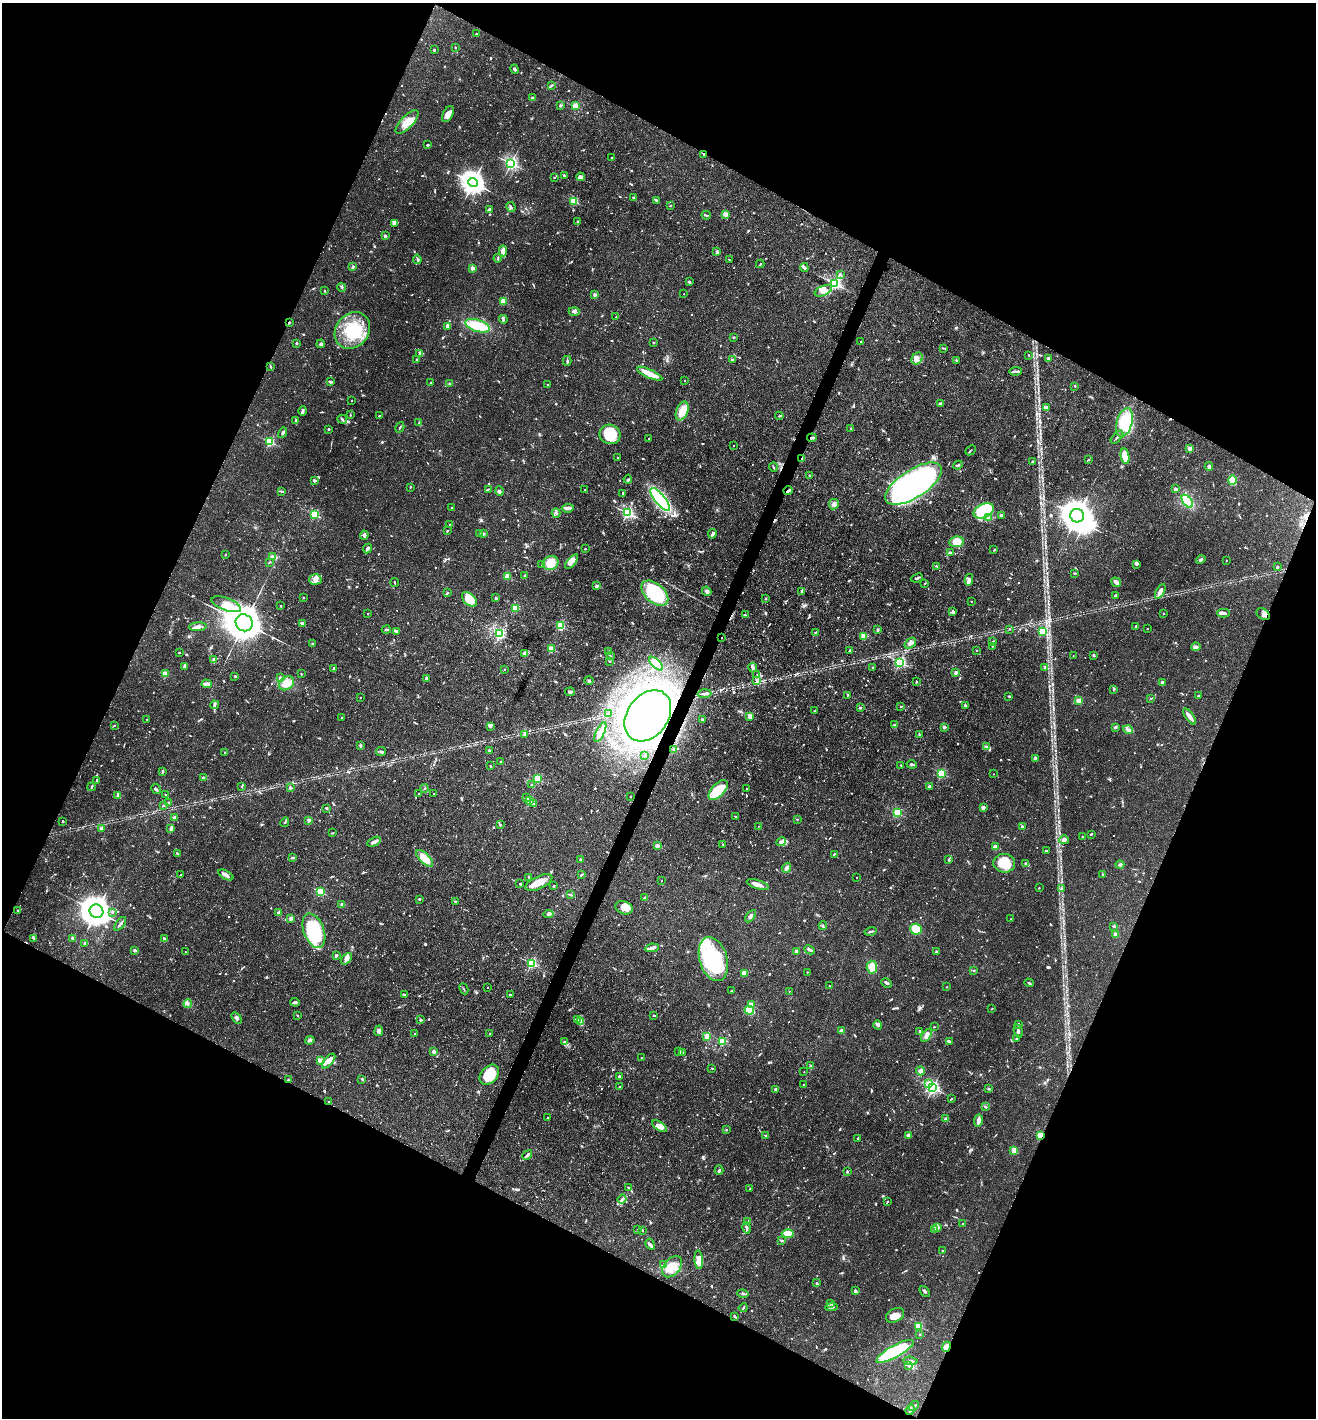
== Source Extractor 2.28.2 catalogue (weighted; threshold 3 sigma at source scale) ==
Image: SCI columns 141-5396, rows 1-5663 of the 5674 x 5663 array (HDU 1 of 3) = the unmasked area's bounding box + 8 px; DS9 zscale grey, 4 x 4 block average (1 PNG px = mean of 4 x 4 image px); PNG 1318 x 1420 px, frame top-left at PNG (2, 3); each listed source drawn as its Kron ellipse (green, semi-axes under 4 px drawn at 4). Shown black and unused: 45% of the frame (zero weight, under 3 of 5 exposures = <1% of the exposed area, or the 3 px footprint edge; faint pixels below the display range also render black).
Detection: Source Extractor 2.28.2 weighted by HDU 2 'WHT'. Background 0.0534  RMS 0.0049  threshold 0.0221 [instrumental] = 3 sigma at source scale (4.5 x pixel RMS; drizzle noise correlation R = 1.50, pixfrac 1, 0.05/0.05 arcsec/px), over >= 5 px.
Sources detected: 1387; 10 too faint to see at this stretch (4 x 4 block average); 21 inside a brighter object's white glare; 9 cosmic-ray / hot-pixel residue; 1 long thin detection or spike segment (spike, bleed or trail) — neither listed nor drawn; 40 coinciding with a brighter row at this scale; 71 inside a brighter listed object's ellipse — not listed separately; of the other 1235, all 500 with FLUX_AUTO >= 2.4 (the completeness limit of this list) listed and drawn (735 fainter detections not listed), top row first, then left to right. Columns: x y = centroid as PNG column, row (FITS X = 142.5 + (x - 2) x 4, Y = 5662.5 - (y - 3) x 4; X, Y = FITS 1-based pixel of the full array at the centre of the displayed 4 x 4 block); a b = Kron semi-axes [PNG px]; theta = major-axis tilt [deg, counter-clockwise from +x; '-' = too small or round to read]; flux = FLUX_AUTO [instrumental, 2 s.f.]
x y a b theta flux
476 34 2 2 - 12
455 48 2 2 - 3.8
434 50 4 2 - 3.2
514 69 5 2 - 4.9
551 85 4 2 - 4.5
532 98 3 2 - 4.2
560 106 3 2 - 2.5
575 106 2 2 - 140
448 114 8 5 62 25
407 122 15 6 46 44
428 145 3 2 - 4.8
704 154 2 2 - 8
611 158 3 2 - 2.5
511 163 2 2 - 830
565 176 3 2 - 6.4
554 177 3 2 - 2.8
580 177 4 3 - 6.5
473 183 5 4 - 2600
634 198 3 2 - 4.8
656 200 4 2 - 4.6
574 201 2 2 - 200
670 205 2 2 - 3.5
511 207 5 2 - 5
489 209 3 2 - 7.7
725 214 4 3 - 12
706 215 5 2 - 4.3
578 222 3 2 - 2.9
394 223 3 2 - 9.7
385 236 2 2 - 30
503 251 5 4 - 16
717 252 4 2 - 4.5
498 258 4 2 - 4.1
417 259 5 3 - 6.3
729 259 2 2 - 3.9
760 264 4 2 - 2.7
353 267 3 2 - 8.2
804 267 5 2 - 11
472 268 2 2 - 46
840 275 3 2 - 2.9
689 282 2 2 - 8
835 283 2 2 - 640
342 287 4 3 - 4.8
325 290 3 2 - 2.8
823 291 9 5 24 21
684 294 2 2 - 3.1
595 295 2 2 - 37
503 301 2 2 - 120
574 311 5 3 - 8.5
616 317 2 2 - 3
503 319 4 2 - 3.8
289 323 3 2 - 2.8
447 326 2 2 - 51
477 326 12 6 -17 110
352 330 19 16 52 160
734 337 3 2 - 2.7
860 342 2 2 - 2.5
297 343 2 2 - 11
653 343 2 2 - 2.4
321 344 4 3 - 5.5
943 348 3 2 - 2.9
420 354 4 2 - 5
1029 355 2 2 - 2.4
417 359 2 2 - 8.4
917 359 6 5 - 15
1049 359 2 2 - 59
732 360 4 3 - 6
567 361 5 2 - 5.5
957 361 3 2 - 2.8
271 367 4 2 - 2.7
1016 371 6 2 3 7.6
650 374 14 4 -25 44
684 380 2 2 - 5.8
330 382 3 2 - 7.5
431 383 3 2 - 3.4
449 383 2 2 - 2.5
548 385 2 2 - 9.7
1075 386 3 2 - 2.9
352 401 2 2 - 3.5
941 404 2 2 - 10
1046 407 2 2 - 30
303 411 4 2 - 5.6
682 411 10 6 70 55
350 415 4 2 - 2.7
379 416 3 2 - 3.2
779 416 4 2 - 2.5
342 419 5 2 - 5.8
296 421 3 2 - 3.7
419 423 2 2 - 3.7
1124 423 15 7 76 120
400 427 5 2 - 3.7
851 428 2 2 - 2.9
329 429 2 2 - 16
283 433 5 2 - 5.4
610 434 10 9 - 78
1117 437 8 2 48 5.8
812 438 5 2 - 5
649 439 2 2 - 4
270 442 2 2 - 330
733 446 2 2 - 2.7
1190 448 2 2 - 54
971 450 6 2 42 2.7
1125 456 8 4 -79 59
618 457 2 2 - 3.4
802 459 2 2 - 83
1088 459 4 2 - 2.7
1032 462 3 2 - 3
958 465 4 2 - 5.9
1209 466 4 3 - 6.9
773 467 4 2 - 3.6
810 475 2 2 - 17
628 479 4 3 - 3.7
1232 480 5 4 - 57
314 481 4 2 - 4.5
914 484 32 14 33 1700
410 487 3 2 - 2.4
488 489 3 2 - 4.5
1176 489 2 2 - 15
585 490 2 2 - 4.8
788 490 4 2 - 4.4
281 491 3 2 - 3.3
500 491 4 2 - 7
623 493 3 2 - 3
660 499 14 5 -52 520
1187 501 7 3 -55 130
834 504 5 5 - 12
451 508 2 2 - 4.6
568 508 6 3 6 10
984 511 11 7 25 230
556 513 5 2 - 4.7
627 513 2 2 - 660
315 514 2 2 - 260
1001 515 2 2 - 4.9
1077 516 7 6 - 4500
989 518 2 2 - 5.8
450 525 2 2 - 2.9
447 531 3 2 - 2.5
480 533 2 2 - 7.5
483 534 2 2 - 19
712 534 5 2 - 9.1
364 535 4 3 - 7
956 542 7 5 10 69
367 549 5 2 - 10
585 549 2 2 - 7.3
994 550 3 2 - 3.5
950 553 3 2 - 7.9
225 554 2 2 - 2.4
273 556 4 2 - 5.4
1201 560 5 2 - 7.2
1226 561 2 2 - 3.1
269 562 3 2 - 2.7
572 562 9 4 51 23
551 563 8 7 - 54
1136 564 4 3 - 4.8
541 565 2 2 - 2.6
937 566 4 2 - 3.1
1277 567 2 2 - 21
1075 573 2 2 - 3.9
507 576 2 2 - 130
525 576 3 2 - 4
917 578 6 2 23 4.9
315 579 6 5 - 15
969 580 6 4 80 8.9
1116 582 5 3 - 16
395 583 4 2 - 2.5
925 583 2 2 - 5.9
597 586 2 2 - 32
707 591 5 3 - 9.9
802 591 3 2 - 4.2
1160 591 8 4 61 18
447 593 3 2 - 2.8
655 593 16 9 -41 220
1116 595 2 2 - 2.6
303 598 2 2 - 8.7
496 598 2 2 - 17
766 598 2 2 - 12
469 599 9 5 -42 65
971 601 2 2 - 4.3
226 604 15 6 -20 36
281 606 2 2 - 3.1
516 608 4 3 - 41
953 612 4 3 - 7.3
1163 613 2 2 - 6.1
1223 613 6 3 0 12
367 614 2 2 - 4.2
1263 614 7 5 -36 10
745 615 3 2 - 4.9
244 623 9 8 - 8200
302 623 2 2 - 39
561 626 2 2 - 240
198 627 9 3 3 15
1136 627 2 2 - 11
1009 629 2 2 - 2.5
1148 629 2 2 - 4
386 630 4 2 - 4.4
878 630 2 2 - 24
397 631 3 2 - 4.4
815 632 3 2 - 2.6
1042 632 2 2 - 240
500 634 2 2 - 490
864 636 2 2 - 130
722 638 2 2 - 3.3
993 641 2 2 - 3.3
910 643 7 4 38 12
313 644 2 2 - 8.1
992 646 2 2 - 3.6
1196 647 5 3 - 8
552 649 2 2 - 130
977 650 2 2 - 6.4
609 651 3 2 - 2.8
850 651 4 2 - 5.6
179 653 2 2 - 2.5
524 654 2 2 - 27
1073 655 2 2 - 2.5
1093 655 3 2 - 3.2
610 656 3 2 - 3.3
214 660 4 3 - 13
609 661 2 2 - 2.5
900 662 2 2 - 490
656 664 9 2 -44 47
185 667 4 3 - 11
753 667 5 4 - 7.6
1045 667 2 2 - 6.5
334 668 4 2 - 3.8
873 668 3 2 - 2.5
504 669 2 2 - 3.9
956 673 2 2 - 42
165 674 2 2 - 95
301 674 2 2 - 2.4
757 675 2 2 - 3.3
235 676 2 2 - 3.9
280 678 2 2 - 28
426 679 3 2 - 9.4
589 680 5 2 - 3.2
757 680 2 2 - 19
916 682 2 2 - 2.8
1162 682 2 2 - 31
286 683 8 6 36 41
207 684 5 2 - 21
1114 689 3 2 - 3.2
570 692 5 3 - 6.7
705 694 7 3 3 9.3
848 695 4 2 - 3
1009 696 2 2 - 3.9
1198 696 2 2 - 12
360 697 2 2 - 3.3
1151 698 2 2 - 2.5
1079 701 2 2 - 96
214 705 4 2 - 5.3
966 706 4 2 - 8.5
900 707 2 2 - 2.7
860 708 2 2 - 17
814 711 2 2 - 6
609 714 3 2 - 6.7
648 716 28 20 54 3100
750 716 2 2 - 78
1190 716 9 3 -54 21
341 718 2 2 - 2.6
147 719 2 2 - 2.9
702 719 2 2 - 13
114 725 3 2 - 2.7
895 725 4 2 - 3.4
490 726 4 2 - 16
944 727 2 2 - 32
1115 727 4 3 - 4.1
1128 730 5 2 - 6.5
600 732 11 2 64 43
525 734 3 3 - 3.9
919 735 3 2 - 2.7
361 746 3 2 - 3.3
986 747 4 3 - 5.6
489 750 3 2 - 3.4
674 750 2 2 - 11
225 752 2 2 - 10
381 752 5 3 - 5.1
645 755 2 2 - 3.4
1035 758 3 2 - 3.1
501 762 2 2 - 19
912 764 5 3 - 5.1
901 765 2 2 - 5.9
490 766 2 2 - 3.6
162 771 3 2 - 3
941 773 2 2 - 260
994 774 2 2 - 4.8
204 778 3 2 - 8.5
537 779 2 2 - 170
97 780 3 2 - 2.8
532 785 3 3 - 3.9
241 786 2 2 - 3.3
929 786 2 2 - 23
91 787 4 3 - 4.6
290 787 2 2 - 9.8
425 788 4 2 - 2.4
156 789 5 2 - 6.7
746 789 2 2 - 3.7
718 790 12 6 45 110
419 794 4 2 - 2.9
433 794 2 2 - 2.5
166 795 2 2 - 3.6
118 796 4 2 - 6.7
630 797 2 2 - 2.4
527 798 3 2 - 3.8
530 801 2 2 - 160
169 803 3 2 - 5.1
534 803 3 2 - 4.6
163 805 3 2 - 2.9
326 808 3 2 - 4.3
983 808 3 2 - 11
897 813 2 2 - 230
736 816 4 2 - 3.3
175 818 2 2 - 41
797 819 2 2 - 2.6
309 820 2 2 - 43
63 821 2 2 - 6
285 822 5 2 - 3.1
500 825 3 2 - 2.4
758 826 2 2 - 2.7
1022 826 2 2 - 17
101 828 2 2 - 49
171 828 4 3 - 9.5
332 833 3 2 - 2.6
1091 834 3 2 - 2.9
1082 837 2 2 - 5.1
1064 840 4 4 - 9.5
374 842 7 3 25 10
781 842 5 4 - 13
723 844 2 2 - 4.3
657 846 2 2 - 63
995 847 2 2 - 71
1046 851 3 2 - 2.6
177 853 3 2 - 2.9
834 854 2 2 - 3.2
293 857 4 2 - 5.5
425 858 11 5 -44 64
580 859 2 2 - 3.3
949 860 3 2 - 5.5
1004 863 11 9 -5 72
1026 864 4 2 - 5.3
1120 865 4 3 - 7.8
787 868 5 3 - 8.5
581 874 3 2 - 2.5
181 875 2 2 - 4.1
226 875 8 3 -29 10
1102 875 3 2 - 2.8
529 877 4 2 - 3.1
857 877 2 2 - 2.4
661 880 2 2 - 2.6
539 882 14 6 25 44
520 884 2 2 - 3.9
758 885 11 3 -17 24
554 886 2 2 - 11
1039 888 2 2 - 4.5
1061 889 2 2 - 5.2
320 891 2 2 - 250
570 895 3 2 - 2.9
645 897 3 2 - 2.7
419 899 2 2 - 3.1
455 901 2 2 - 8
342 905 2 2 - 44
624 908 9 6 -20 22
18 911 3 2 - 5.9
96 911 7 6 - 4400
112 912 3 2 - 4.5
278 913 2 2 - 33
548 914 5 2 - 11
750 916 7 3 51 7.5
291 918 3 2 - 8.2
1011 919 2 2 - 2.8
120 924 8 2 51 8.9
823 926 4 2 - 3.6
1114 926 2 2 - 15
916 929 6 5 - 120
314 931 18 10 -70 230
871 931 6 2 15 8.2
1116 934 2 2 - 61
34 938 4 2 - 4
73 938 2 2 - 44
164 938 3 2 - 5.5
85 943 2 2 - 27
652 948 7 3 9 15
135 950 2 2 - 28
810 950 5 2 - 7.8
796 951 2 2 - 58
185 952 2 2 - 4.4
936 952 2 2 - 25
336 956 3 2 - 5.9
346 959 7 4 48 17
713 959 22 13 -74 300
531 963 2 2 - 380
872 967 6 5 - 32
974 971 2 2 - 2.6
807 972 2 2 - 3.4
744 973 2 2 - 88
887 983 6 3 -26 7.1
1029 983 5 2 - 4.5
829 986 2 2 - 4.3
946 987 2 2 - 4
488 988 2 2 - 2.7
464 989 6 2 -63 2.5
732 991 2 2 - 2.4
789 991 2 2 - 3.8
404 995 3 2 - 2.9
510 995 2 2 - 16
295 1002 5 2 - 5.7
188 1004 4 2 - 4.6
751 1005 2 2 - 68
992 1009 3 2 - 2.5
749 1010 5 4 - 66
653 1015 3 2 - 2.9
297 1016 2 2 - 3.6
237 1018 6 3 -58 7.6
577 1019 4 2 - 2.5
421 1020 2 2 - 5.2
581 1021 3 2 - 3.9
1018 1024 2 2 - 5.2
878 1025 4 2 - 6
934 1027 2 2 - 4.9
379 1031 5 4 - 7.9
841 1031 3 3 - 10
920 1031 3 2 - 3.8
1018 1031 7 2 -75 13
490 1033 2 2 - 6.7
415 1034 2 2 - 14
926 1035 7 3 54 18
707 1036 2 2 - 140
1017 1039 3 2 - 3.9
310 1040 4 3 - 7.7
723 1041 2 2 - 200
949 1041 4 2 - 12
565 1042 2 2 - 2.4
679 1051 3 2 - 8.2
434 1052 2 2 - 50
682 1052 3 2 - 6.5
641 1058 2 2 - 4.4
320 1060 2 2 - 100
329 1061 9 4 50 18
811 1066 2 2 - 26
712 1068 2 2 - 2.8
920 1071 4 3 - 11
804 1072 2 2 - 3.2
489 1075 11 8 48 100
619 1076 2 2 - 6.9
361 1079 3 2 - 2.9
288 1080 3 2 - 2.8
803 1084 2 2 - 3.5
928 1084 2 2 - 70
620 1087 2 2 - 8.1
933 1088 2 2 - 720
775 1089 2 2 - 21
989 1089 3 2 - 4.7
951 1099 3 2 - 2.7
329 1102 3 2 - 2.4
985 1107 3 2 - 2.8
547 1118 2 2 - 2.6
946 1119 2 2 - 27
978 1121 6 2 80 20
660 1126 8 4 -34 22
726 1130 2 2 - 8.9
765 1135 2 2 - 4.1
1040 1135 2 2 - 190
908 1136 4 3 - 14
857 1139 3 2 - 4
1014 1151 4 3 - 28
527 1155 5 3 - 6.7
719 1170 5 2 - 5.1
847 1172 3 2 - 4.1
629 1187 4 2 - 3.7
750 1189 2 2 - 3.7
622 1199 4 2 - 6.6
887 1202 2 2 - 3.6
748 1222 3 2 - 2.5
963 1223 2 2 - 3
938 1227 4 3 - 4.8
747 1228 6 3 -76 8.9
637 1230 2 2 - 3.2
642 1230 2 2 - 2.9
935 1230 3 2 - 3.4
788 1234 6 4 -2 54
782 1240 3 2 - 3.6
650 1244 6 2 -58 5.4
942 1251 3 2 - 2.9
699 1260 9 4 -85 39
663 1265 3 2 - 4.1
672 1267 12 8 49 43
816 1283 2 2 - 2.7
855 1291 3 3 - 6.9
925 1291 6 2 -46 5.4
743 1294 5 2 - 5.6
830 1303 3 2 - 3
831 1307 6 2 5 5.4
743 1308 4 2 - 3.3
895 1315 10 6 29 30
735 1316 3 2 - 4.4
919 1326 2 2 - 220
920 1335 2 2 - 13
946 1347 5 3 - 23
895 1351 21 6 29 240
910 1361 7 3 -5 8.8
909 1366 4 2 - 3.5
914 1406 6 2 41 5.5
910 1410 5 3 - 6.6
Overlapping masked pixels (flux is a lower limit): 10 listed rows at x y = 704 154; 289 323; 812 438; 802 459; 788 490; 1263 614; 722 638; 648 716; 1040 1135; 946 1347
Diffuse or blended objects may show on this block-average render without a row.